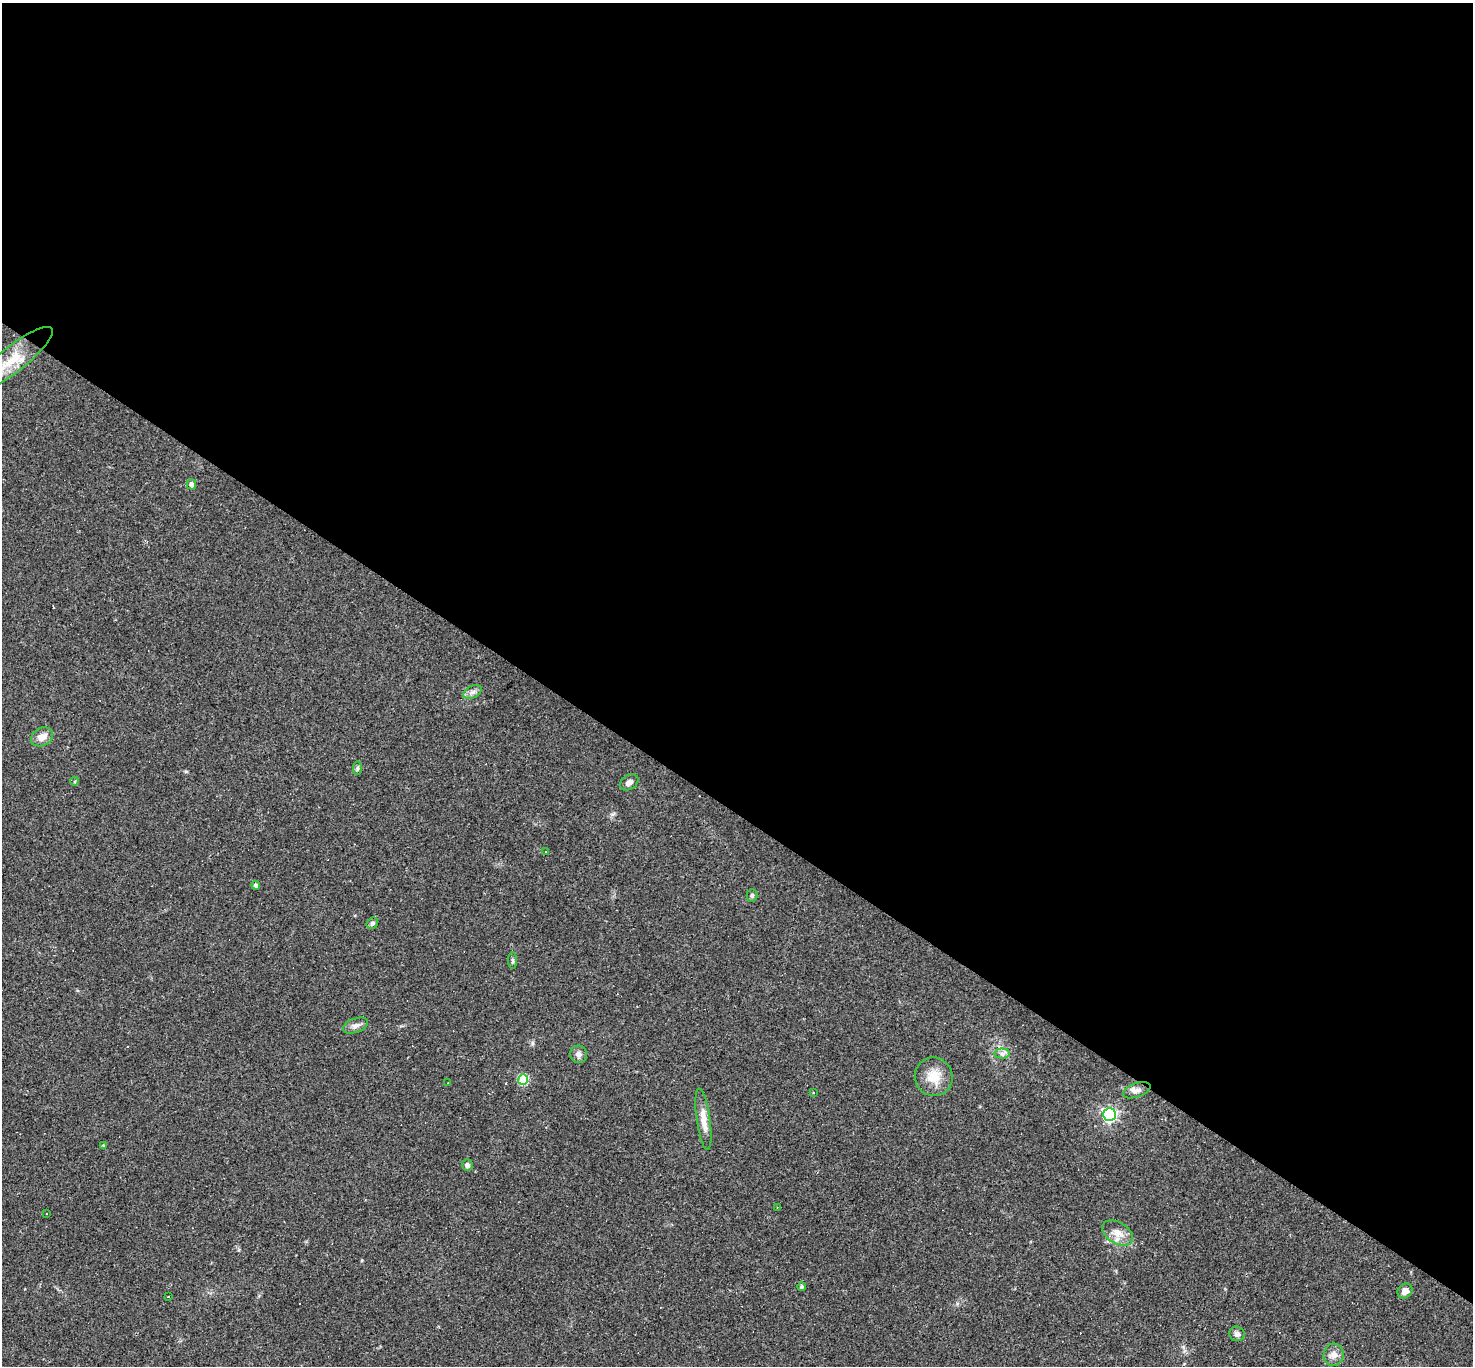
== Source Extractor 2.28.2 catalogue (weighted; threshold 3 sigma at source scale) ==
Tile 3 of 4 x 4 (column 3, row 1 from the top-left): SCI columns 2942-4412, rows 4378-5741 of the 5882 x 5889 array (HDU 1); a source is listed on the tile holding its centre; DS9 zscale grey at full resolution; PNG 1475 x 1368 px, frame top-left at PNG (2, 3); each listed source drawn as its Kron ellipse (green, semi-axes under 4 px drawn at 4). Shown black and unused: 59% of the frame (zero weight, under 2 of 3 exposures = <1% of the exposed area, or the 3 px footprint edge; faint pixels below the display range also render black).
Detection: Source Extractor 2.28.2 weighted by HDU 2 'WHT'; one run over the whole footprint, this tile lists its part. Background 0.0731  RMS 0.0056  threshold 0.0251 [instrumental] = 3 sigma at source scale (4.5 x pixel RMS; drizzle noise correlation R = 1.50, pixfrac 1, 0.05/0.05 arcsec/px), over >= 5 px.
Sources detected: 37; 4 cosmic-ray / hot-pixel residue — neither listed nor drawn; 1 inside a brighter listed object's ellipse — not listed separately; the other 32 listed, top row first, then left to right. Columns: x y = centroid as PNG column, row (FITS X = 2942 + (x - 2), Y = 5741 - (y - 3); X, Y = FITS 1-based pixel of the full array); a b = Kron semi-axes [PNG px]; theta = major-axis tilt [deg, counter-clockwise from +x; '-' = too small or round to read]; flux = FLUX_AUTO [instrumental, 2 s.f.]
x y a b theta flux
15 358 47 13 39 15
191 484 5 4 - 2.3
473 692 10 6 27 2.2
42 737 11 9 27 4.9
357 768 7 4 89 1
75 781 4 3 - 0.48
629 782 10 7 33 2.9
545 851 3 2 - 0.72
256 885 4 4 - 1.6
752 895 6 5 - 0.99
372 923 6 5 - 1.1
513 961 8 4 -89 1
356 1026 13 7 20 2.7
578 1054 9 8 - 2.7
1002 1054 7 5 0 1.6
934 1077 19 19 - 11
523 1080 5 5 - 29
448 1083 2 2 - 0.33
1137 1090 14 7 19 3
813 1092 3 2 - 0.86
1109 1115 6 6 - 120
703 1119 31 7 -82 6.8
103 1145 4 3 - 0.41
467 1165 6 5 - 2
777 1207 2 2 - 0.3
46 1214 2 2 - 0.45
1118 1233 17 10 -32 5.8
802 1287 4 4 - 1.2
1405 1291 8 6 45 3.9
168 1297 3 2 - 0.4
1237 1334 8 7 - 2.1
1334 1355 11 10 - 4.1
Isophote crosses this tile's border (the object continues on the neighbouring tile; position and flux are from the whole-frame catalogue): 1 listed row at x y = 15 358